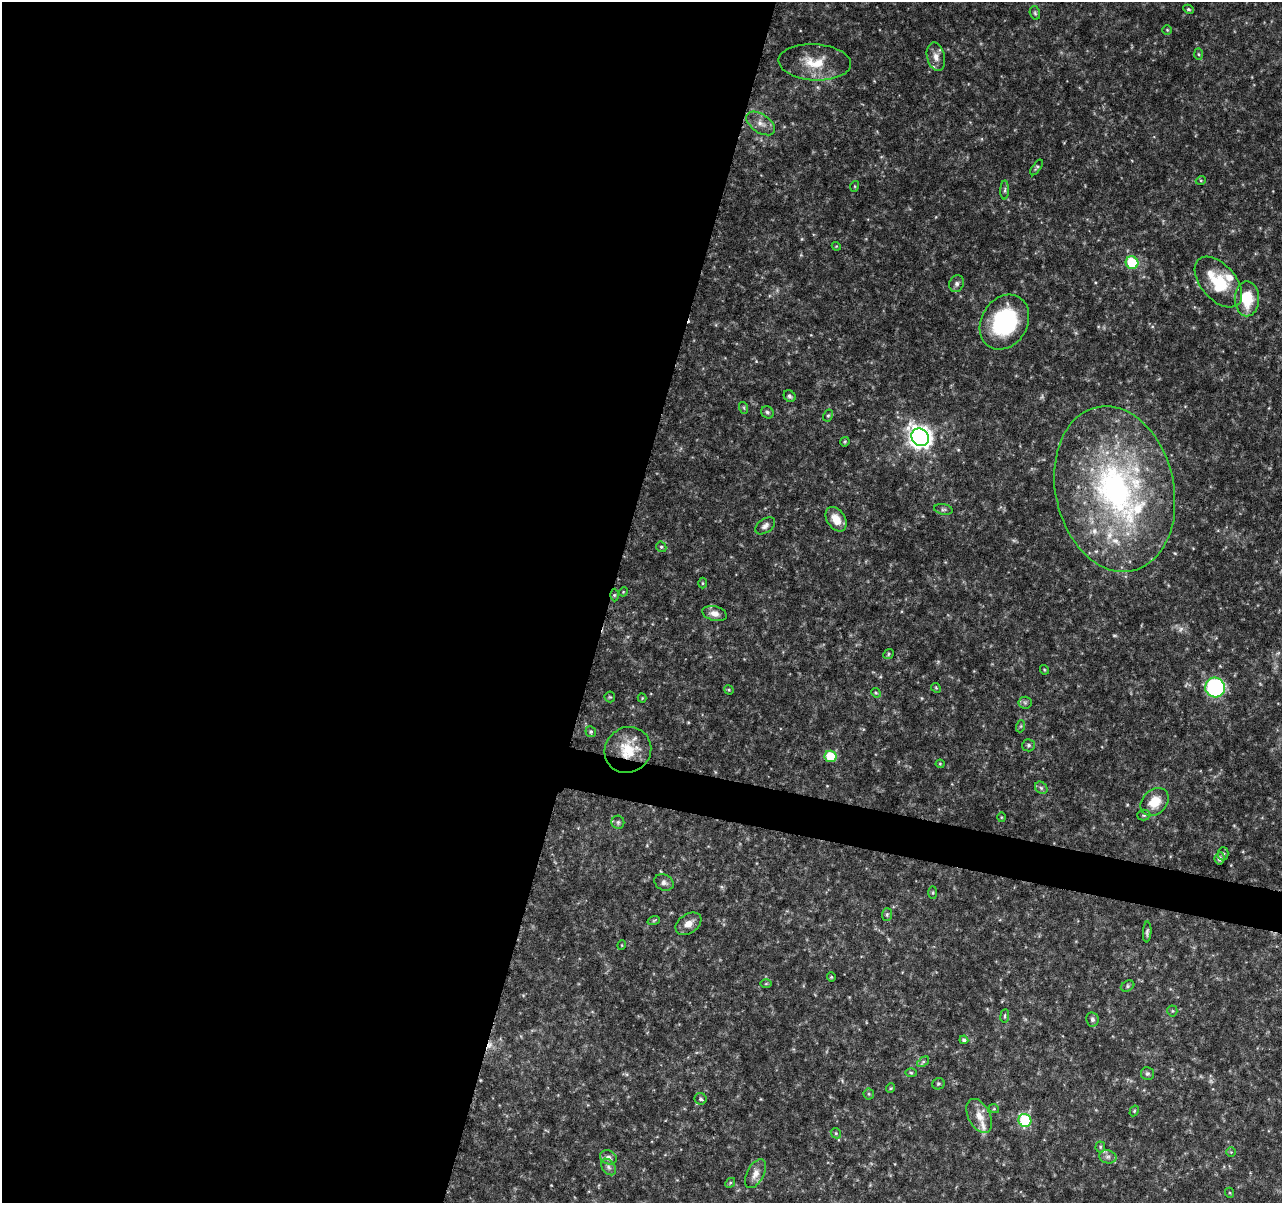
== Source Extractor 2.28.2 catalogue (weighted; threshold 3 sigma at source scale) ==
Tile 5 of 4 x 4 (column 1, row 2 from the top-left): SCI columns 3-1282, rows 2631-3831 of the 5138 x 5324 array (HDU 1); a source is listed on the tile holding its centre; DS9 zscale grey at full resolution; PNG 1284 x 1205 px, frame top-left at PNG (2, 2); each listed source drawn as its Kron ellipse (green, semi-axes under 4 px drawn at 4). Shown black and unused: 49% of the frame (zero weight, under 4 of 8 exposures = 1% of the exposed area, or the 3 px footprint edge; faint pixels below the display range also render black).
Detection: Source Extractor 2.28.2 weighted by HDU 2 'WHT'; one run over the whole footprint, this tile lists its part. Background 0.0619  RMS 0.0032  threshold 0.0132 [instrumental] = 3 sigma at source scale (4.09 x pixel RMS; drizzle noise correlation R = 1.36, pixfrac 0.8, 0.0396/0.0396 arcsec/px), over >= 5 px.
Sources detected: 99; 4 too faint to see at this stretch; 1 cosmic-ray / hot-pixel residue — neither listed nor drawn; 6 inside a brighter listed object's ellipse — not listed separately; the other 88 listed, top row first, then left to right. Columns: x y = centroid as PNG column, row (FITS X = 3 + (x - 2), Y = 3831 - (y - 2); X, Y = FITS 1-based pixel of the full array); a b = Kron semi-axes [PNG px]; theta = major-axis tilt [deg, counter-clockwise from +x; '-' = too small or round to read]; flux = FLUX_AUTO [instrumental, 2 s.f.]
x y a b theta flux
1188 9 5 4 - 0.51
1035 13 7 5 -75 0.53
1167 30 5 4 - 0.35
1198 54 6 4 -88 0.36
936 57 14 9 -78 2.2
815 62 36 18 -4 9.2
761 123 16 9 -34 2.6
1037 167 9 4 55 0.5
1201 180 5 3 - 0.28
855 186 5 3 - 0.32
1005 190 9 4 89 0.69
836 246 4 3 - 0.25
1132 263 6 6 - 13
1218 282 30 17 -49 14
957 284 8 7 - 0.99
1247 299 18 12 -90 11
1004 322 29 23 58 30
790 396 6 5 - 0.75
744 408 6 4 -72 0.4
767 412 6 5 - 0.61
828 416 6 4 62 0.52
920 437 9 8 - 230
845 442 5 4 - 0.35
1115 489 84 59 -78 90
943 509 9 5 -11 0.71
836 519 13 9 -56 3.9
765 526 11 7 34 1.3
661 547 5 4 - 0.47
703 583 5 3 - 0.32
623 592 5 4 - 0.28
614 595 6 4 89 0.43
715 613 12 7 -14 2.1
889 654 5 4 - 0.42
1044 670 5 3 - 0.29
1215 687 10 10 - 41
936 688 5 4 - 0.35
729 690 5 4 - 0.33
876 693 5 4 - 0.37
610 697 5 5 - 0.39
642 698 4 4 - 0.29
1025 703 6 6 - 0.68
1021 726 6 4 71 0.41
591 732 5 5 - 0.55
1029 745 6 6 - 0.63
628 750 24 22 39 9.7
830 756 6 5 - 11
940 764 4 4 - 0.27
1041 788 7 5 -45 0.63
1155 802 16 12 43 5.6
1144 815 6 5 - 0.51
1001 817 5 3 - 0.29
618 822 6 6 - 0.64
1223 854 6 5 - 0.6
1219 858 6 5 - 1.1
664 882 10 8 -28 1.2
933 893 6 3 90 0.32
887 915 6 5 - 0.54
654 920 6 4 19 0.37
688 924 14 9 34 2.7
1147 932 10 4 87 0.7
622 945 5 3 - 0.24
831 977 4 4 - 0.33
766 984 6 4 1 0.33
1128 986 7 5 28 0.55
1172 1011 5 5 - 0.44
1005 1016 7 3 82 0.39
1092 1019 7 6 - 0.9
964 1040 4 4 - 0.63
923 1062 7 3 37 0.45
911 1073 6 4 -2 0.37
1147 1074 6 6 - 0.65
938 1084 6 5 - 0.55
891 1088 5 4 - 0.34
869 1094 5 5 - 0.42
701 1099 6 6 - 0.72
994 1109 5 3 - 0.31
1134 1111 6 4 60 0.44
979 1116 18 11 -63 3.8
1025 1120 7 6 - 24
836 1133 5 5 - 0.46
1100 1147 5 5 - 0.42
1231 1152 4 4 - 0.33
608 1157 8 6 -21 1.4
1108 1157 9 6 -13 1.1
608 1167 9 6 -53 1.1
755 1174 16 8 62 2.4
730 1183 5 4 - 0.38
1230 1193 5 3 - 0.31
Overlapping masked pixels (flux is a lower limit): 1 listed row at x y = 628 750